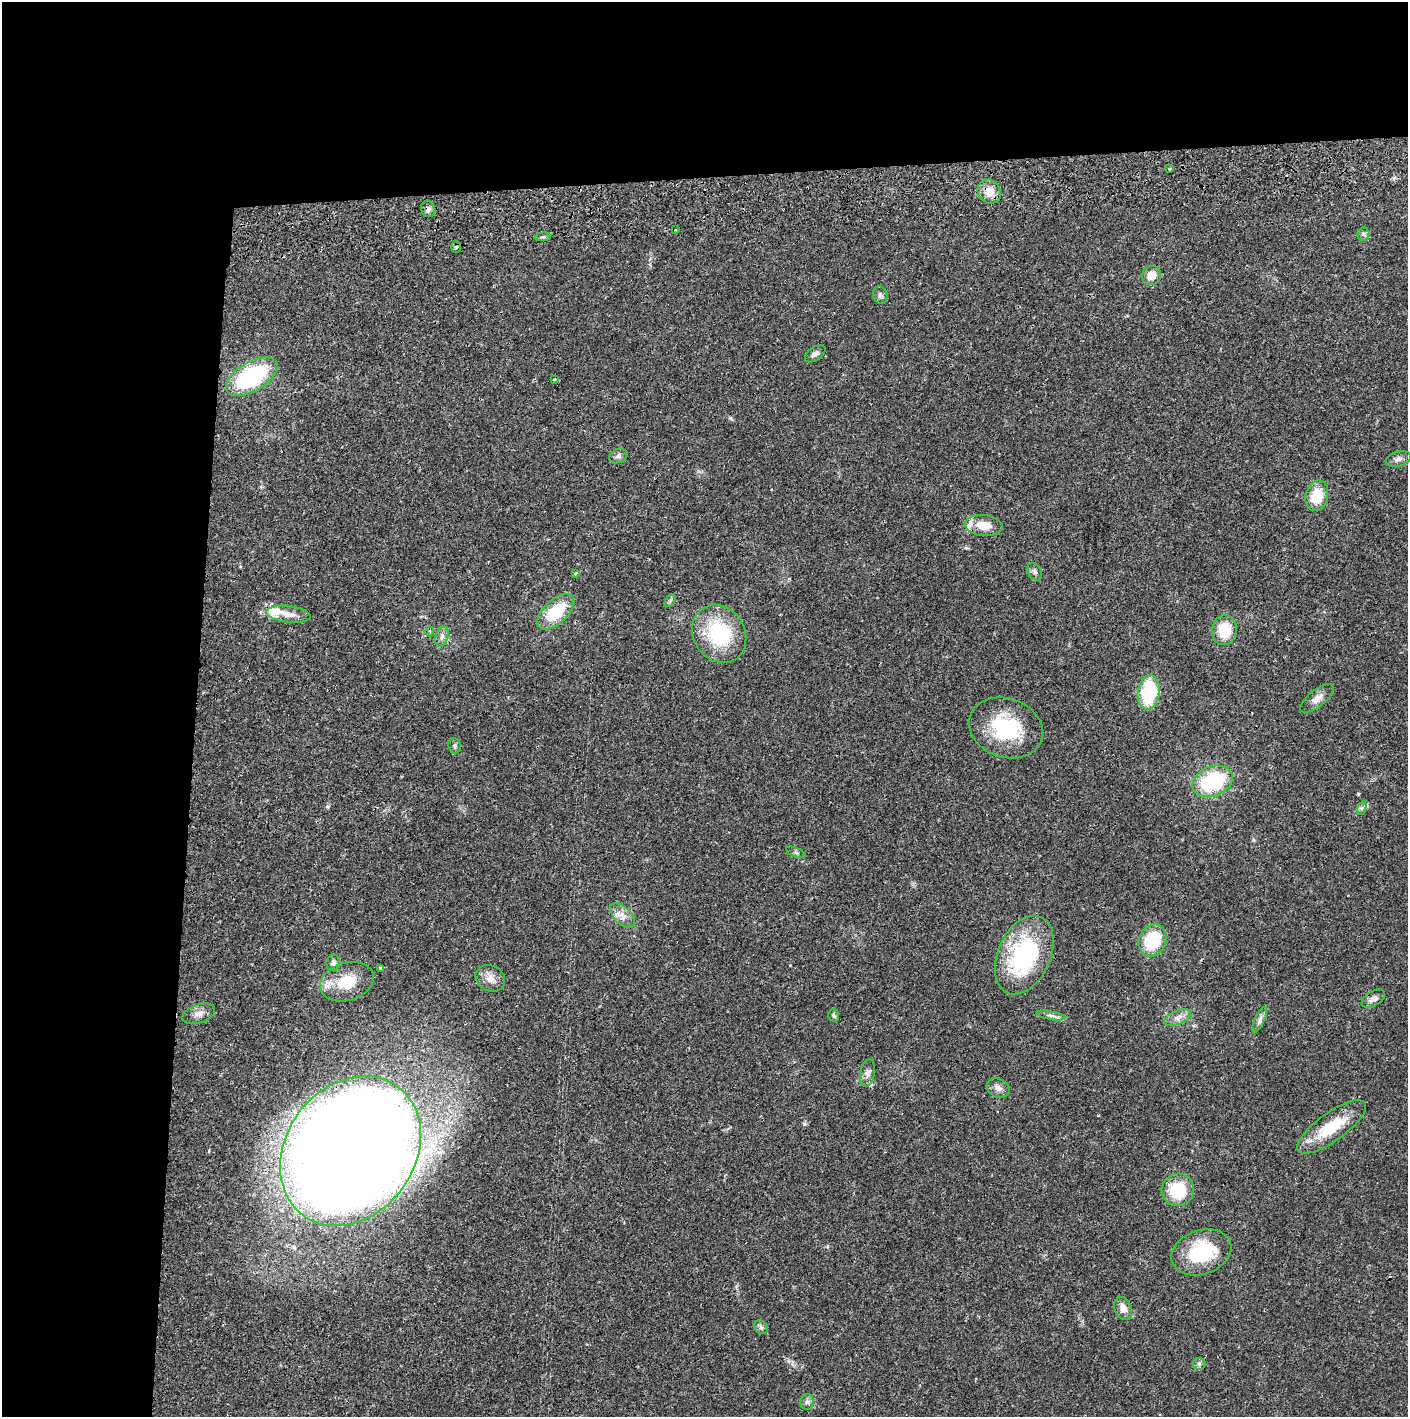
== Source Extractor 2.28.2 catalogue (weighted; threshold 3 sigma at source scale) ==
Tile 1 of 3 x 3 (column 1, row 1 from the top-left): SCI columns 4-1409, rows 2901-4315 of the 4263 x 4373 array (HDU 1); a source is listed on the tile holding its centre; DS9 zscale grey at full resolution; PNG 1410 x 1419 px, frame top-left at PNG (2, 2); each listed source drawn as its Kron ellipse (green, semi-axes under 4 px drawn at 4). Shown black and unused: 24% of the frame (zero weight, under 2 of 3 exposures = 3% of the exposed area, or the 3 px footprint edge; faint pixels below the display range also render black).
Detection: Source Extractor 2.28.2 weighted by HDU 2 'WHT'; one run over the whole footprint, this tile lists its part. Background 0.0216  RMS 0.0035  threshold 0.0157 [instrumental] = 3 sigma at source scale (4.5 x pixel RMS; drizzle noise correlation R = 1.50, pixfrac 1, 0.05/0.05 arcsec/px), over >= 5 px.
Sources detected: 60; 1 cosmic-ray / hot-pixel residue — neither listed nor drawn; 4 inside a brighter listed object's ellipse — not listed separately; the other 55 listed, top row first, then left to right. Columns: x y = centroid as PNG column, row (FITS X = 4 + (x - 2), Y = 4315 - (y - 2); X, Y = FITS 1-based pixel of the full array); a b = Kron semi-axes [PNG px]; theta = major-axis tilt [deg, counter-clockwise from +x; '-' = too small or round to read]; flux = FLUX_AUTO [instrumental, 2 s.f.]
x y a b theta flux
1169 169 3 3 - 0.71
989 192 12 11 - 4.3
428 209 8 7 - 1.2
676 230 2 2 - 0.36
1363 234 6 6 - 0.75
543 237 7 4 7 0.63
456 247 6 5 - 0.67
1151 275 10 9 - 3.4
880 295 9 7 -72 1.1
815 354 12 6 35 1.3
252 377 28 14 31 38
554 379 3 2 - 0.29
618 456 9 7 22 1.1
1398 459 13 7 16 1.5
1317 496 15 11 74 9.2
984 525 19 10 -6 5.3
1035 572 9 6 -58 1.1
575 573 3 3 - 0.8
670 601 7 4 56 0.61
556 612 23 12 43 14
288 614 22 8 -7 3.7
1224 630 15 12 84 9.8
430 631 5 3 - 0.35
719 634 30 25 -56 26
442 637 10 6 73 1.4
1149 692 17 11 82 22
1317 698 21 8 38 2.6
1006 728 38 29 -19 23
455 746 8 6 -81 0.8
1213 781 21 15 23 27
1362 808 7 4 71 0.75
796 852 10 4 -22 0.71
623 916 15 8 -44 2.8
1152 940 16 13 68 16
1024 955 42 26 66 39
333 963 8 6 83 1.2
380 968 3 3 - 0.5
490 978 15 12 -29 3.2
347 982 27 19 17 11
1373 999 13 7 31 1.8
199 1014 17 9 19 2.4
834 1015 6 5 - 0.57
1051 1015 14 3 -10 1.1
1178 1017 14 7 23 2
1260 1020 14 5 64 1.4
868 1073 14 7 78 1.7
998 1088 12 9 -27 1.9
1332 1127 41 14 36 13
350 1151 80 64 54 1000
1178 1190 16 16 - 13
1201 1252 31 22 19 20
1123 1308 12 8 -66 2.8
761 1327 7 6 - 0.83
1199 1364 6 6 - 0.87
807 1402 8 6 86 1.1
Overlapping masked pixels (flux is a lower limit): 2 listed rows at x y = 428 209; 350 1151
Unlisted compact peaks at least as high as the median listed source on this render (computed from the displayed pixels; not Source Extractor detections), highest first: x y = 328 806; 1358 794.